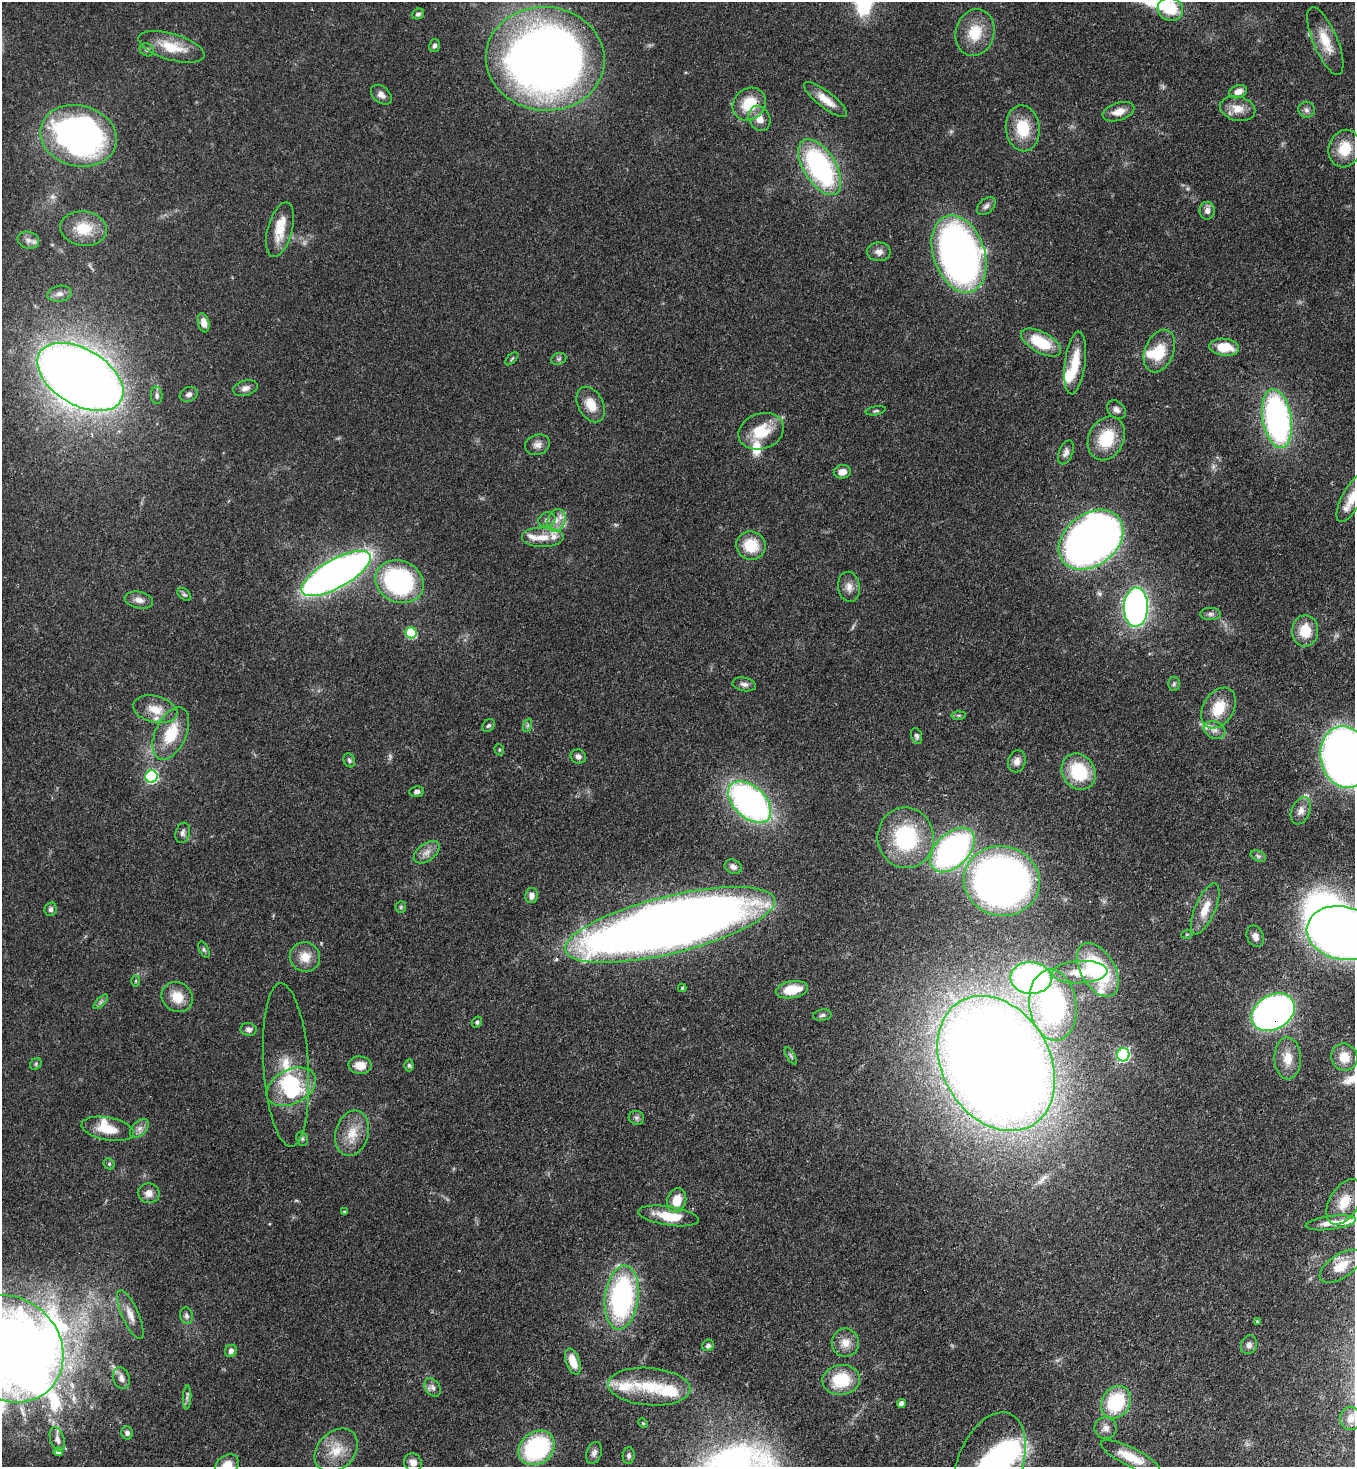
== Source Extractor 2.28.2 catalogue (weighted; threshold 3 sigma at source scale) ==
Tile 6 of 4 x 4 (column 2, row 2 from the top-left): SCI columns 1583-2935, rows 2991-4455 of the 6014 x 5992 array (HDU 1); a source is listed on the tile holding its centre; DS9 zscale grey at full resolution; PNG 1357 x 1469 px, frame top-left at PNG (2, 2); each listed source drawn as its Kron ellipse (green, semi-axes under 4 px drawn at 4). Shown black and unused: <1% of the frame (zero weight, under 3 of 4 exposures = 7% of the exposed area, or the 3 px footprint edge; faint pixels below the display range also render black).
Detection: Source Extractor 2.28.2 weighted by HDU 2 'WHT'; one run over the whole footprint, this tile lists its part. Background 0.0809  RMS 0.0037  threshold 0.0168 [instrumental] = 3 sigma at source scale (4.5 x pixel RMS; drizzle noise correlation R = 1.50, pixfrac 1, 0.05/0.05 arcsec/px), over >= 5 px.
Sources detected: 188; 2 too faint to see at this stretch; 8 inside a brighter object's white glare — neither listed nor drawn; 11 inside a brighter listed object's ellipse — not listed separately; the other 167 listed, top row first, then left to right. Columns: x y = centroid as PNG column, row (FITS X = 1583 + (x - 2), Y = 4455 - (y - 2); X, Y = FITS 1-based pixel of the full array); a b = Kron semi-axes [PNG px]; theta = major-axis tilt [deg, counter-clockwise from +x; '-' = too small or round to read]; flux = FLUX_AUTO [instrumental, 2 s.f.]
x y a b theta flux
1170 9 13 11 -18 11
418 14 6 5 - 0.96
975 33 24 19 75 11
1325 41 36 12 -67 9.2
434 45 6 5 - 1
171 47 34 13 -16 11
147 50 7 6 - 0.97
545 59 59 52 -5 390
1238 92 9 6 19 2.6
381 95 12 8 -41 2.1
826 100 26 8 -38 5.4
749 104 18 15 42 12
1238 109 18 12 -13 5.1
1306 110 8 8 - 1.4
1118 112 16 9 17 4.2
759 118 13 10 -64 4.2
1023 128 23 17 -84 13
78 136 39 30 -14 160
1345 149 19 16 73 10
820 167 31 16 -58 67
986 206 11 7 43 1.4
1207 211 9 7 90 1.9
83 229 23 17 -8 10
280 230 28 12 75 8.4
28 240 11 8 -17 2
879 252 12 9 -1 2.1
959 254 40 25 -71 180
59 294 12 8 10 2.1
204 323 10 5 -77 2.6
1041 343 22 10 -29 15
1224 347 15 8 -6 9.4
1159 351 22 14 68 11
512 359 8 3 45 0.5
559 359 8 6 21 0.86
1075 363 31 10 83 9.8
80 377 47 28 -31 600
245 388 12 7 16 1.9
189 394 9 7 21 1.4
157 395 8 6 -85 1.1
591 404 19 12 -62 6.4
1116 410 11 8 -44 1.7
876 411 10 4 10 0.69
1277 419 30 14 -81 110
761 431 23 17 19 12
1106 438 23 17 64 14
537 445 12 10 19 2.3
1066 452 12 7 68 1.7
842 472 8 6 11 2.8
1352 498 26 10 62 5.9
547 520 9 7 21 1.4
556 520 12 8 69 3.2
542 537 21 10 0 4.9
1091 540 36 26 38 370
751 545 15 14 - 11
336 574 39 14 29 250
399 582 25 21 -24 65
849 587 15 11 -81 2.9
184 594 8 5 -38 0.79
139 600 14 8 -11 2.4
1136 607 19 12 88 140
1210 614 10 6 0 1.2
1305 631 16 13 89 9
411 633 5 5 - 24
744 684 12 6 -11 1.5
1174 684 7 5 85 0.77
1218 708 22 15 58 11
155 709 22 13 -14 6.8
959 715 7 4 1 0.64
528 725 7 4 71 0.72
489 726 7 5 42 0.79
1215 730 11 8 -22 2.3
171 734 28 15 65 14
916 736 8 5 -72 0.98
499 750 6 4 -72 0.49
578 757 8 7 - 1.5
1345 757 31 24 -78 310
349 760 7 5 -60 0.78
1017 761 11 8 74 2.2
1079 772 19 16 -57 20
151 777 6 6 - 47
416 792 7 5 7 1.1
750 802 25 15 -43 130
1301 811 14 9 67 2.7
183 833 10 7 75 1.5
906 838 30 28 -84 38
952 850 27 16 45 110
427 852 15 8 37 2.9
1258 856 8 5 -25 0.88
733 867 9 7 -24 1.5
1002 881 38 35 -13 210
531 896 8 6 82 2
401 907 6 5 - 0.6
51 909 7 6 - 1.2
1205 909 27 10 67 6.4
670 925 108 28 14 710
1343 933 36 26 -11 350
1187 934 5 3 - 0.35
1255 936 11 8 -66 2.1
204 950 8 4 -64 0.74
305 957 15 14 - 5.5
1098 970 29 17 -60 39
1080 972 27 11 3 8.2
1031 978 20 16 -2 120
136 981 6 4 89 0.48
682 988 4 4 - 0.5
792 990 16 8 10 9.5
177 997 16 14 -36 7.1
101 1002 9 3 45 0.85
1053 1005 36 23 -82 62
1273 1012 23 17 30 200
822 1015 9 5 9 1
477 1022 6 5 - 0.84
248 1029 8 6 -8 1.3
1123 1055 6 6 - 67
791 1056 9 4 -60 0.69
1344 1057 14 13 - 6
1288 1058 21 13 -89 6.4
996 1063 72 53 -59 1100
36 1064 6 5 - 0.65
286 1065 82 22 -86 19
360 1065 11 8 -4 4.9
409 1065 6 4 -87 0.73
291 1087 26 17 27 20
636 1118 8 7 - 1
139 1128 11 7 44 1.9
108 1129 26 11 -10 8.2
352 1133 23 16 74 8.2
302 1139 7 5 -70 0.81
109 1164 6 5 - 0.6
149 1193 11 10 - 2.6
677 1200 12 9 74 6.9
1344 1202 25 14 59 7.3
344 1212 3 3 - 0.45
669 1216 31 9 -9 11
1331 1223 25 6 7 4.5
1341 1266 24 12 33 6.8
622 1297 32 16 83 75
130 1315 26 8 -66 4.4
186 1316 8 6 -75 1.3
1257 1321 3 2 - 0.37
845 1343 14 13 - 4.6
708 1345 6 5 - 1.1
1249 1345 9 8 - 1.7
10 1349 57 50 -46 760
231 1351 6 6 - 1.8
573 1362 14 6 -70 6.4
121 1378 11 8 -69 2.2
841 1380 19 15 8 16
433 1387 10 7 -56 1.5
649 1387 41 18 -4 16
187 1398 12 3 87 1
1116 1402 17 14 58 25
901 1404 4 4 - 2.9
1350 1418 12 10 90 2.6
643 1423 5 3 - 0.39
1106 1428 11 11 - 2.4
127 1433 6 6 - 1.2
57 1439 12 7 -73 2.1
537 1448 19 15 39 46
336 1450 24 18 46 9
58 1452 4 4 - 2.3
594 1453 11 7 70 1.7
629 1456 8 6 86 1
1130 1457 33 9 -26 8.6
413 1462 9 8 - 2.3
990 1465 55 32 68 48
227 1466 13 10 42 5.6
Overlapping masked pixels (flux is a lower limit): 4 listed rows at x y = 1136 607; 1273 1012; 996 1063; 1344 1202
Isophote crosses this tile's border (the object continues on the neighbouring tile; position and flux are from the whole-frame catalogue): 6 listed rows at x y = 1352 498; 1345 757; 1343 933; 10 1349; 990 1465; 227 1466